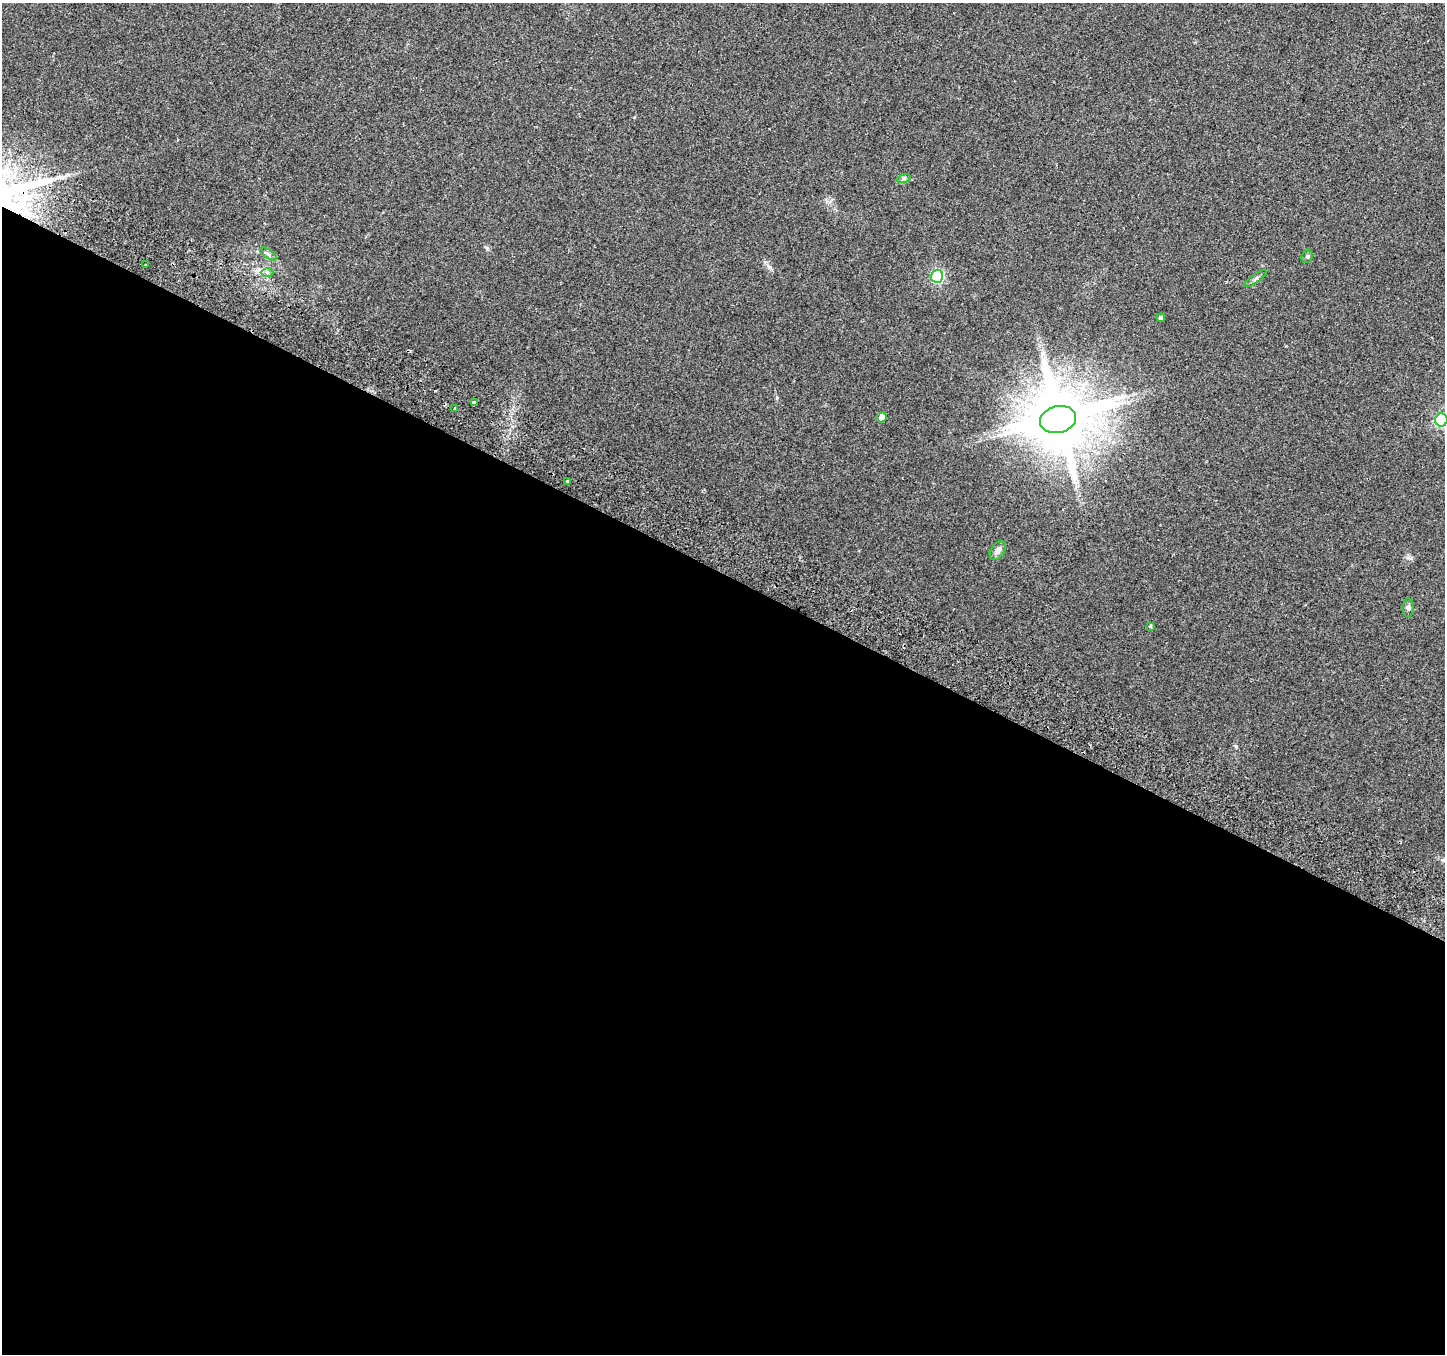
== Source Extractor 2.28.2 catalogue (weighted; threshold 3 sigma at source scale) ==
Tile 14 of 4 x 4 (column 2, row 4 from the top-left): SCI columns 1474-2916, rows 251-1602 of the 5840 x 5975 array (HDU 1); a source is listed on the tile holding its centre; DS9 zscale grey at full resolution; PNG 1447 x 1356 px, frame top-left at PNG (2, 3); each listed source drawn as its Kron ellipse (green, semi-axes under 4 px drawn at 4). Shown black and unused: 58% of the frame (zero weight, under 2 of 3 exposures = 3% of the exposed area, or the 3 px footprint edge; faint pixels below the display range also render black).
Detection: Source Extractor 2.28.2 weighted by HDU 2 'WHT'; one run over the whole footprint, this tile lists its part. Background 0.0522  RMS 0.0054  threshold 0.0243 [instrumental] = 3 sigma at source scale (4.5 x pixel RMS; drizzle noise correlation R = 1.50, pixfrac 1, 0.0396/0.0396 arcsec/px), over >= 5 px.
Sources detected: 18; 1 inside a brighter object's white glare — neither listed nor drawn; the other 17 listed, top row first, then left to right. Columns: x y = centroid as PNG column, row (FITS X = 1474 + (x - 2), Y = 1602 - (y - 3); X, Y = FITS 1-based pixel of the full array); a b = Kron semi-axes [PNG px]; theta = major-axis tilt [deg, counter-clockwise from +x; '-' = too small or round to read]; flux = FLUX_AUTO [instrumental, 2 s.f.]
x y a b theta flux
904 178 7 4 18 0.95
268 254 10 4 -34 1.2
1307 256 7 5 68 1
145 265 3 2 - 1.2
267 272 6 4 0 1.1
937 276 6 6 - 74
1256 278 13 3 36 1.2
1161 318 4 4 - 1.8
474 403 4 3 - 4.5
455 408 2 2 - 0.51
882 417 5 4 - 4.9
1058 420 18 13 13 2900
1441 420 6 6 - 73
567 482 3 3 - 2.2
998 550 10 7 54 2.5
1408 607 9 6 87 1.5
1150 626 4 4 - 0.68
Isophote crosses this tile's border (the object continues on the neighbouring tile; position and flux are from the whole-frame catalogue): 1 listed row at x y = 1441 420
Unlisted compact peaks at least as high as the median listed source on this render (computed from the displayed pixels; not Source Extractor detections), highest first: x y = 770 267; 1236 746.